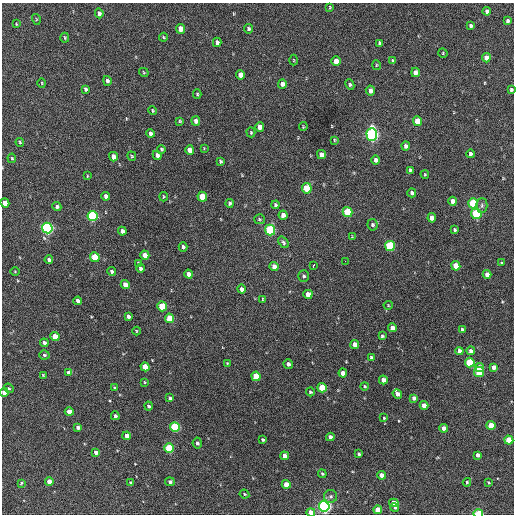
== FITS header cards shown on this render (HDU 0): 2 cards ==
NAXIS1  =                  512 / Axis length
NAXIS2  =                  512 / Axis length

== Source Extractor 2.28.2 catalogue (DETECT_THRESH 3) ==
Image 512 x 512 px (HDU 0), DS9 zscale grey, 1 PNG px = 1 image px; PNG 516 x 516 px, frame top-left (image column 1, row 512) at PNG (2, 3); each listed source drawn as its Kron ellipse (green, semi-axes under 4 px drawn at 4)
Background 226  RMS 15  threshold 44.6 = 3 sigma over >= 5 px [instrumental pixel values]
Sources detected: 176; all 176 listed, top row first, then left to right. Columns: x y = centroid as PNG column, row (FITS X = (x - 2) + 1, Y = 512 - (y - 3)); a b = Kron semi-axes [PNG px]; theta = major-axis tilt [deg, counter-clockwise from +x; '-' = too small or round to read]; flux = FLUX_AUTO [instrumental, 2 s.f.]
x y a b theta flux
330 7 3 3 - 920
487 11 4 4 - 3700
99 13 5 4 - 2900
36 19 5 3 - 960
508 21 4 3 - 2600
16 24 3 2 - 780
471 26 4 4 - 2500
180 29 5 4 - 11000
248 29 5 4 - 2100
163 37 4 4 - 950
65 38 5 3 - 1300
217 42 4 4 - 3500
380 43 4 3 - 2000
443 53 5 4 - 1100
486 58 4 4 - 8200
294 60 5 3 - 870
336 61 5 4 - 13000
392 61 4 3 - 1900
376 65 5 3 - 910
144 72 5 3 - 960
415 72 5 4 - 6200
240 75 5 4 - 9400
107 81 5 4 - 2500
42 83 5 3 - 890
282 84 4 4 - 4400
350 85 5 4 - 1500
85 89 4 3 - 2100
511 90 3 3 - 1800
370 91 5 4 - 5600
197 94 5 4 - 1200
152 110 4 3 - 1000
180 121 4 3 - 1100
196 121 5 4 - 5500
418 121 5 4 - 23000
260 127 5 4 - 8400
303 127 4 3 - 930
251 132 5 4 - 1300
151 133 4 4 - 4000
372 134 6 5 - 290000
334 140 4 2 - 990
20 142 4 4 - 1100
406 146 4 4 - 3300
204 148 4 4 - 820
161 149 4 4 - 1300
190 150 5 4 - 9500
321 154 4 4 - 6000
470 154 4 4 - 3200
157 155 5 4 - 4300
132 156 5 4 - 1200
113 157 5 4 - 7500
12 158 5 3 - 1100
376 160 4 4 - 4800
220 161 3 3 - 1400
410 170 4 3 - 2000
425 174 4 4 - 1100
87 176 3 2 - 670
307 188 5 5 - 32000
412 193 4 4 - 3000
106 196 4 4 - 4400
163 197 4 2 - 870
202 197 5 4 - 19000
453 201 4 4 - 7500
5 203 4 4 - 11000
229 203 4 3 - 1900
473 203 5 5 - 58000
275 205 4 4 - 1500
57 206 4 4 - 2400
482 206 7 5 89 2200
347 212 5 5 - 48000
476 214 5 5 - 79000
283 215 4 4 - 5500
92 216 5 5 - 130000
432 218 4 4 - 7000
259 219 5 5 - 1400
372 225 5 5 - 2200
47 228 5 5 - 220000
270 230 5 5 - 98000
455 230 3 3 - 1600
122 231 4 4 - 4200
352 237 3 3 - 860
284 242 6 4 -52 1800
390 246 5 5 - 72000
183 247 4 4 - 2400
145 255 5 4 - 11000
95 257 5 4 - 36000
49 260 4 3 - 2400
345 261 2 2 - 2300
138 263 3 3 - 1200
502 263 4 3 - 1300
313 265 4 3 - 4700
274 266 5 4 - 5500
456 266 5 4 - 19000
140 268 4 3 - 2400
112 271 4 4 - 2500
15 272 5 3 - 840
189 274 4 4 - 6300
487 274 4 4 - 6400
304 276 6 5 - 1900
125 285 4 4 - 8900
242 289 4 4 - 4500
308 294 4 4 - 9300
262 299 3 2 - 810
78 301 4 4 - 4100
388 305 4 4 - 970
162 306 5 4 - 38000
128 316 4 4 - 3100
170 318 5 4 - 27000
392 328 4 4 - 8800
462 330 4 4 - 2100
136 331 4 3 - 780
382 336 3 3 - 1500
55 337 5 4 - 18000
44 343 4 3 - 2800
355 345 4 4 - 8600
459 351 4 4 - 6300
471 351 4 4 - 3800
44 355 5 4 - 2000
371 357 4 4 - 1600
227 363 4 3 - 790
470 363 5 4 - 52000
288 364 5 4 - 3600
145 367 4 4 - 18000
494 367 4 4 - 6000
479 368 4 4 - 17000
479 372 5 5 - 43000
69 373 4 4 - 5800
343 373 4 4 - 6500
43 375 3 3 - 900
256 376 5 4 - 27000
383 380 4 4 - 6700
145 382 4 3 - 1000
364 386 4 4 - 1300
9 388 5 4 - 1300
115 388 4 4 - 2200
322 388 5 4 - 40000
4 392 4 4 - 7100
310 392 4 4 - 1600
397 394 5 4 - 6100
170 398 4 3 - 2000
414 398 4 4 - 4700
424 405 4 4 - 11000
149 406 4 4 - 2100
69 412 4 4 - 11000
115 416 4 4 - 2500
384 418 3 2 - 920
491 425 4 4 - 19000
78 427 4 3 - 4300
175 427 5 4 - 80000
444 428 4 4 - 7600
127 436 4 4 - 6100
330 437 4 3 - 3700
263 440 3 3 - 1500
509 440 4 4 - 27000
197 443 5 4 - 2500
169 448 5 4 - 59000
96 452 4 4 - 4700
359 454 4 3 - 1600
478 455 4 4 - 5000
284 456 4 4 - 7500
322 474 4 3 - 1300
382 475 4 4 - 8200
49 481 4 4 - 10000
170 482 5 4 - 2500
467 482 4 3 - 1300
488 482 3 2 - 920
21 483 4 3 - 1300
130 483 3 3 - 1500
286 484 4 4 - 12000
244 494 5 3 - 1200
330 496 6 6 - 2600
394 503 5 4 - 11000
324 506 5 5 - 330000
395 507 4 4 - 1900
378 510 4 4 - 17000
311 512 4 4 - 9200
478 513 5 3 - 37000
At the frame edge (FLAGS 8, measured only in part): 5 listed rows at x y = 511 90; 5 203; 4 392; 311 512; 478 513